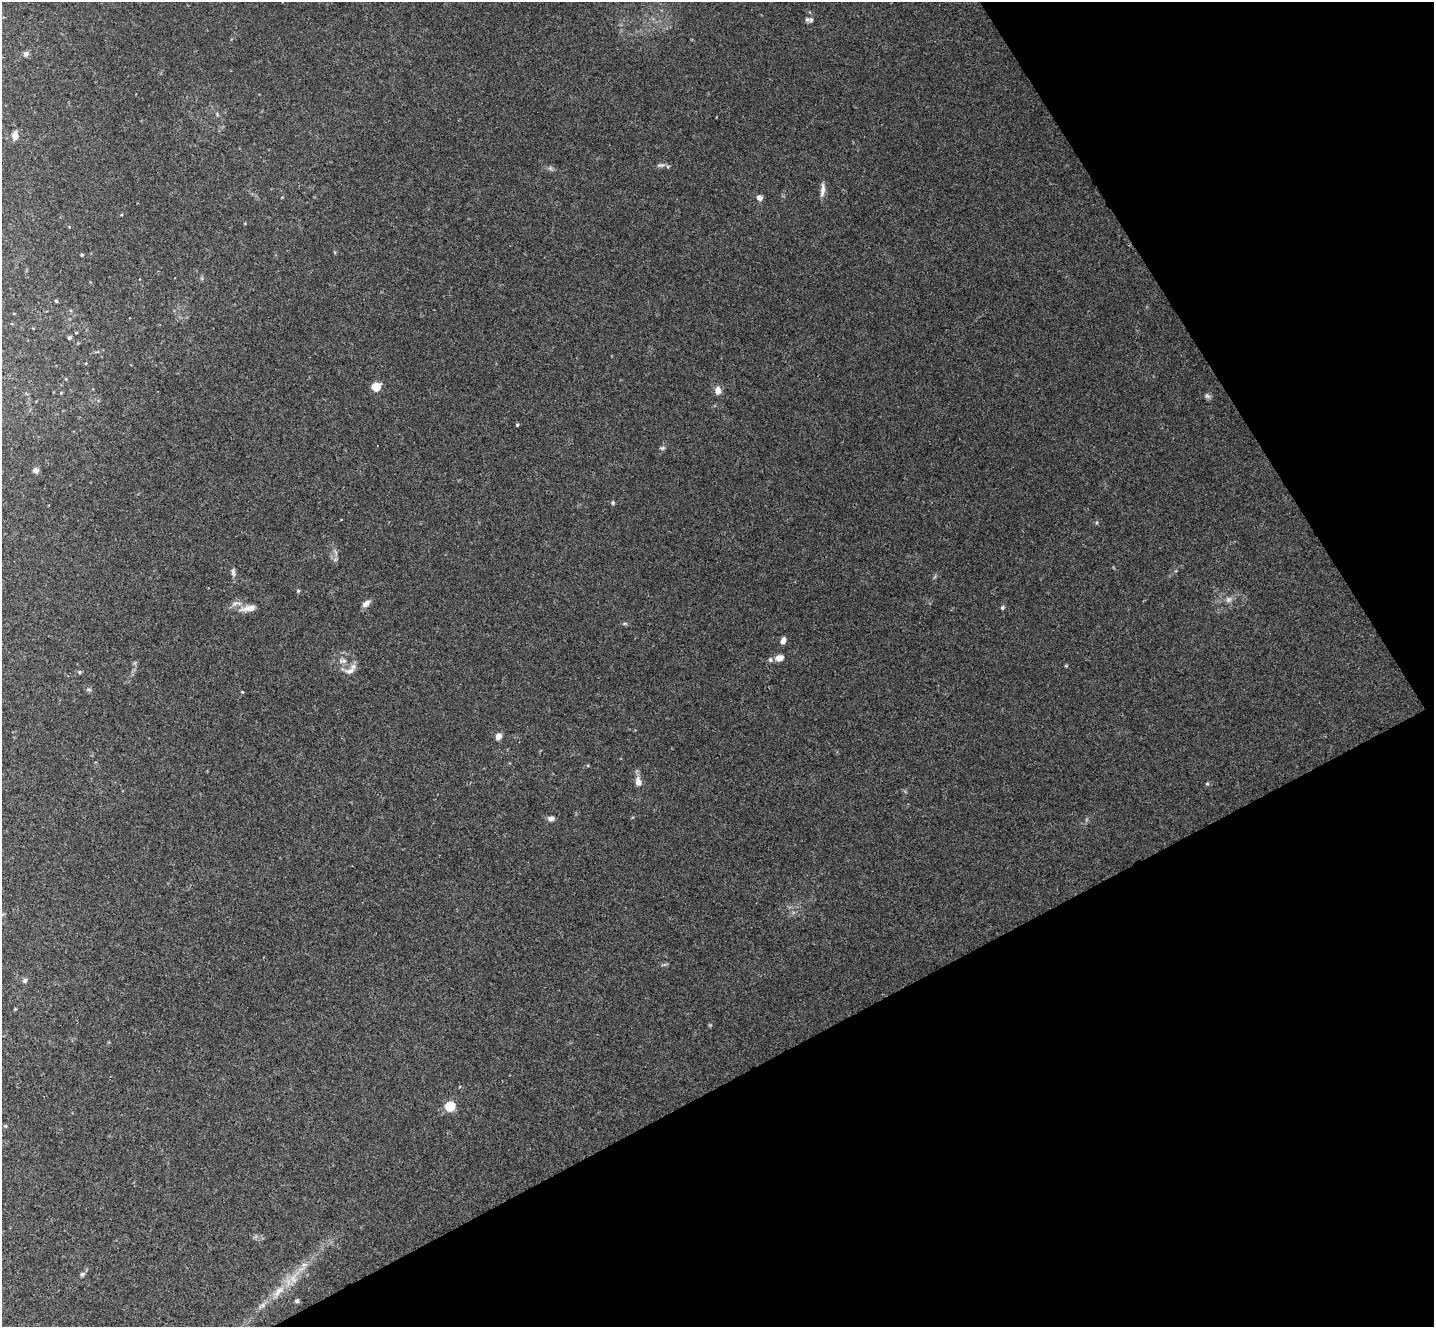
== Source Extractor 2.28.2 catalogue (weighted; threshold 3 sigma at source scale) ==
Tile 12 of 4 x 4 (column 4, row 3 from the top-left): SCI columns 4350-5781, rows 1513-2837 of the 5835 x 5807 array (HDU 1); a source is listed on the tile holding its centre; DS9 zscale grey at full resolution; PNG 1436 x 1329 px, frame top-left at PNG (2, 2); no overlay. Shown black and unused: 28% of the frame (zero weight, under 3 of 4 exposures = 6% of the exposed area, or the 3 px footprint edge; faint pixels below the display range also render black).
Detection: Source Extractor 2.28.2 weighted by HDU 2 'WHT'; one run over the whole footprint, this tile lists its part. Background 0.0244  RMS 0.0039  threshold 0.0175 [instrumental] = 3 sigma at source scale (4.5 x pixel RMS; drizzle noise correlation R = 1.50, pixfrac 1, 0.05/0.05 arcsec/px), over >= 5 px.
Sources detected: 35; all 35 listed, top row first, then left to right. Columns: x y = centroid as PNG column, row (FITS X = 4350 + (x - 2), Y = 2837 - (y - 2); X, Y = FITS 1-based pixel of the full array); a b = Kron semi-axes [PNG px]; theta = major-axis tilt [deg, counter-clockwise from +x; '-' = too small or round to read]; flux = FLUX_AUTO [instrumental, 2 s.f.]
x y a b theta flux
811 20 6 5 - 0.73
26 54 7 6 - 0.95
15 136 8 5 81 2.5
822 190 17 6 84 1.9
760 198 5 5 - 2.3
82 255 4 3 - 0.46
56 301 5 3 - 0.36
69 338 5 5 - 0.59
376 387 5 5 - 12
718 390 10 7 81 2.2
1207 396 8 4 -44 0.76
517 425 4 4 - 0.4
662 448 6 5 - 0.64
36 470 6 5 - 1.4
233 572 10 5 -76 1
298 591 6 4 -1 0.39
1228 599 9 4 8 1
235 603 7 4 18 0.85
366 603 11 6 45 1.7
1002 607 6 4 70 0.52
250 608 16 7 11 2.8
783 641 6 5 - 2
779 658 9 6 22 3.1
343 661 10 5 -4 1.2
350 671 13 7 24 2.1
79 672 5 3 - 0.37
498 736 5 4 - 4.3
638 781 13 8 -81 2.3
1207 784 5 4 - 0.39
551 818 7 5 6 1.3
25 980 7 5 58 0.76
450 1106 6 5 - 23
82 1274 5 5 - 0.78
278 1291 16 6 48 3.2
297 1301 6 5 - 0.64
Unlisted compact peaks at least as high as the median listed source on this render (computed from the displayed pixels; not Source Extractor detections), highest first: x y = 613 503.